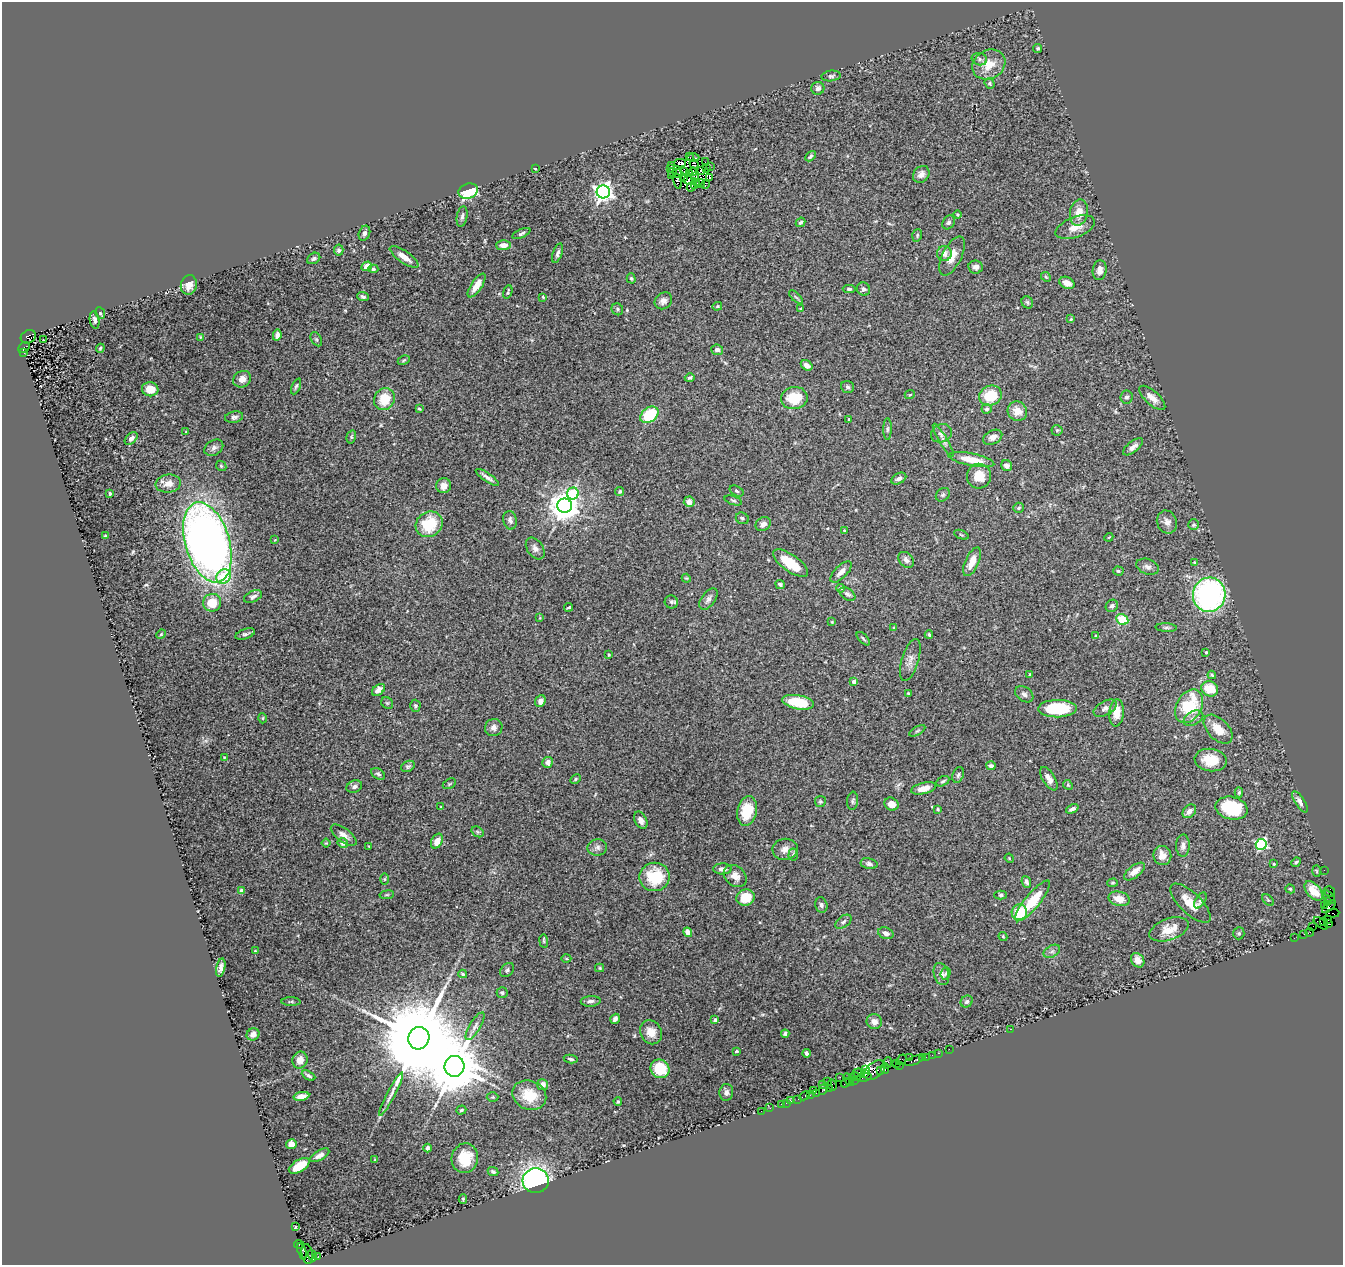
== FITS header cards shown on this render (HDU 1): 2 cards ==
NAXIS1  =                 1341
NAXIS2  =                 1263

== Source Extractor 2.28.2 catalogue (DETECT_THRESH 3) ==
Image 1341 x 1263 px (HDU 1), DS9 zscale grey, 1 PNG px = 1 image px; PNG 1345 x 1267 px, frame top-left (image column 1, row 1263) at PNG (2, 2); each listed source drawn as its Kron ellipse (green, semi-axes under 4 px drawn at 4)
Background 0.561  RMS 0.043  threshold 0.128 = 3 sigma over >= 5 px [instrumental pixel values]
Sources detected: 376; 5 with non-positive FLUX_AUTO (blend fragments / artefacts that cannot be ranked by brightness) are neither listed nor drawn; the other 371 listed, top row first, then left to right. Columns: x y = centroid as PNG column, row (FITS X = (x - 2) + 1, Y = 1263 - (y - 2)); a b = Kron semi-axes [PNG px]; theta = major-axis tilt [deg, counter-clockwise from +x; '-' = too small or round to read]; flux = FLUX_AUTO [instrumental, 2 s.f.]
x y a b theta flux
1038 48 4 4 - 4.3
979 59 8 6 -17 8.5
989 64 17 14 29 55
831 76 10 5 6 6.5
990 84 5 4 - 4.7
818 88 6 6 - 11
810 156 6 3 46 6.3
690 157 2 2 - 3.8
693 158 6 2 0 3.2
705 162 2 2 - 0.91
680 163 6 2 -3 5.6
694 164 5 2 - 3.3
671 165 3 2 - 5.5
710 167 2 2 - 1.8
671 168 3 2 - 2.4
535 169 3 2 - 2.1
706 169 3 2 - 3.2
701 170 2 2 - 2.4
684 171 4 2 - 1.8
672 172 4 4 - 2.1
693 172 4 2 - 3.4
678 173 5 3 - 1.1
689 174 3 2 - 2.3
921 174 9 7 49 14
672 176 4 3 - 14
694 176 4 2 - 2.3
684 178 3 2 - 4.3
709 178 4 2 - 4.1
678 181 7 3 -82 2.4
689 181 6 3 -16 1.9
700 183 4 2 - 3.8
695 184 5 2 - 0.23
705 184 4 2 - 3.3
691 187 4 2 - 0.17
468 191 10 7 20 180
603 192 6 6 - 1600
1079 212 13 9 79 34
957 215 4 4 - 4.1
462 217 10 5 80 7.9
800 222 5 4 - 5.9
949 222 7 5 56 6.9
1075 227 20 10 20 36
364 233 8 5 69 8.5
521 234 10 4 24 5.9
917 235 6 4 72 4.8
504 245 7 5 1 21
339 250 5 5 - 6.5
558 253 10 4 71 8.3
944 253 7 7 - 18
952 256 21 9 63 37
404 257 17 6 -35 30
314 258 7 5 32 6.8
367 266 5 4 - 31
976 267 7 6 - 13
373 269 5 4 - 6.1
1100 270 10 7 83 16
1046 277 5 4 - 3.7
631 278 5 4 - 4.4
1067 283 8 5 -27 26
189 285 10 8 77 29
477 285 14 5 56 35
849 289 6 4 -1 5.8
864 289 7 6 - 8.9
508 292 7 3 73 4.3
363 297 6 4 -21 5.7
543 297 4 3 - 3.1
796 297 8 3 -45 4.4
663 301 9 8 - 17
1027 302 6 5 - 5.5
717 306 5 4 - 3
801 308 4 3 - 2.7
617 309 6 5 - 5.4
100 313 6 5 - 4.5
1071 319 4 4 - 3.4
95 320 9 4 -81 11
277 335 5 4 - 15
28 337 8 6 31 420
200 337 4 4 - 2.7
316 339 7 5 -60 5.3
43 340 3 2 - 2.9
24 347 6 5 - 680
100 348 4 3 - 2.9
717 350 6 5 - 12
24 353 2 2 - 74
404 360 6 3 27 3.5
807 365 6 4 -35 13
690 378 5 4 - 6.5
242 379 9 8 - 21
296 386 8 3 66 4.8
847 387 6 5 - 6.6
150 389 8 7 - 38
910 394 5 3 - 2.5
990 396 11 10 - 92
1126 397 6 6 - 7.5
794 398 13 11 9 92
1152 398 16 6 -41 24
384 399 11 10 - 68
419 409 4 3 - 3.6
987 409 5 5 - 5.1
1017 411 10 9 - 34
649 415 10 7 38 130
234 417 9 5 10 8.7
849 419 4 3 - 2.7
887 429 11 4 89 6.8
1057 430 5 5 - 4.2
186 432 4 3 - 2.6
941 433 11 9 21 13
351 437 7 4 75 4.4
993 437 10 6 26 15
131 439 7 5 45 11
943 440 19 4 -59 11
1133 447 12 5 39 15
214 448 10 7 32 12
971 460 23 6 -11 56
221 466 6 4 -45 4.4
1006 466 6 5 - 9.4
979 476 12 12 - 52
487 477 14 3 -34 11
899 479 8 5 28 9
168 484 13 9 8 25
444 486 7 7 - 23
620 491 4 4 - 4.5
737 491 7 4 -29 4.9
110 493 3 2 - 3.6
573 493 6 6 - 190
943 495 7 6 - 5.9
733 500 9 4 -18 5
689 502 5 5 - 21
565 506 7 7 - 4500
1019 508 5 5 - 5
742 518 7 5 -26 6.3
510 520 9 6 -78 11
1167 522 12 10 -67 20
429 524 14 12 33 120
763 524 8 6 35 14
1194 525 5 5 - 4.5
844 530 4 4 - 2.5
961 535 8 2 -21 2.7
105 536 3 3 - 2.9
1109 537 4 3 - 2.6
275 540 4 4 - 2.3
207 542 41 22 -73 2200
535 548 12 8 -55 15
906 560 9 6 -47 13
972 562 15 6 66 37
790 563 21 8 -35 79
1194 563 4 3 - 3.1
1147 567 12 7 -20 12
1118 571 5 4 - 4.7
841 572 14 6 45 17
224 576 8 6 40 75
686 578 4 3 - 2.7
780 584 5 4 - 6.6
840 588 4 4 - 7.8
847 594 9 5 -33 8.4
1209 595 17 16 - 620
253 597 9 5 24 9.2
708 599 12 7 54 13
671 602 6 6 - 6.3
212 603 9 8 - 56
1112 606 6 5 - 9.7
569 607 4 2 - 3.4
540 618 4 3 - 2.6
1122 619 6 5 - 81
832 622 4 4 - 2.7
894 628 4 3 - 2.6
1166 628 10 3 -3 5.4
161 634 5 4 - 3.3
245 634 10 5 18 7.8
929 635 4 3 - 4.2
1096 636 3 3 - 2.8
863 639 8 3 -46 4.5
1206 652 3 3 - 4.2
609 655 3 3 - 3.7
910 660 22 8 73 22
1030 674 4 3 - 3.6
1212 675 4 3 - 4.2
854 682 4 4 - 19
1210 689 9 7 -24 59
378 690 7 5 38 17
908 693 4 4 - 2.6
1024 694 10 7 -35 9.9
540 701 6 5 - 17
798 702 16 7 -10 110
387 703 6 5 - 4.5
415 706 6 5 - 4.9
1189 706 18 12 62 160
1105 708 13 7 28 13
1057 709 19 8 1 160
1117 713 14 7 86 39
263 718 5 3 - 2.6
1193 718 10 6 29 12
494 727 9 8 - 14
1218 729 17 10 -45 48
917 731 9 3 30 5
224 757 3 2 - 2.1
1211 760 16 11 -8 67
548 762 5 5 - 11
408 766 7 5 28 5.8
991 766 4 3 - 9.3
378 774 7 5 -33 7.2
958 775 8 5 70 6.7
575 779 5 4 - 3.5
1049 779 13 6 -58 17
943 781 7 4 29 5.5
449 784 7 4 30 4
1068 785 5 4 - 3.3
354 787 8 6 21 9.3
924 788 13 5 14 28
1239 793 5 4 - 4.8
820 801 5 5 - 4.2
853 801 9 5 84 6.4
1300 802 12 5 -57 14
891 804 7 6 - 22
441 807 4 2 - 1.9
1231 808 16 11 -12 140
938 809 4 3 - 2.9
1072 809 6 4 24 9
747 811 15 9 79 72
1189 811 8 5 44 15
641 820 9 6 -63 13
478 832 6 5 - 4.1
344 835 15 7 -37 19
437 841 8 5 61 22
326 843 4 4 - 3.1
343 843 5 5 - 12
1261 844 5 5 - 400
368 846 4 2 - 2.2
1183 846 11 6 88 13
597 847 10 8 2 11
785 849 13 10 7 19
793 854 6 4 87 5.2
1162 856 9 9 - 34
1009 858 5 3 - 2.5
1296 862 5 3 - 4.6
869 864 8 5 -11 10
1274 864 3 3 - 2.7
722 869 9 5 2 13
1324 870 2 2 - 5.4
1317 871 5 3 - 3
1134 872 12 6 38 24
735 876 13 9 -39 23
655 877 15 14 - 120
384 879 5 4 - 3.3
1026 882 6 4 -66 7.8
1113 883 5 4 - 3.5
1290 889 5 4 - 4.5
241 891 4 4 - 18
1314 891 11 7 -48 36
1329 891 6 5 - 110
387 895 7 3 8 3.6
1001 895 6 4 -1 5.1
746 897 9 8 - 68
1329 897 8 4 -52 120
1119 899 10 7 -14 35
1200 900 9 4 59 7.4
1268 900 7 4 -44 4.3
1033 901 25 7 50 96
1328 901 4 3 - 79
1190 903 26 10 -44 50
821 905 8 6 -76 7.6
1324 905 3 3 - 470
1329 906 8 3 43 12
1019 912 8 7 - 89
1333 913 6 2 3 44
1328 919 3 3 - 340
1324 921 4 2 - 95
843 922 9 5 35 7
1321 923 8 3 -39 140
1329 924 3 2 - 39
1313 926 2 2 - 54
1169 929 20 10 19 51
688 932 5 4 - 22
1310 932 4 2 - 78
886 933 8 5 -19 13
1239 933 6 5 - 5
1304 934 2 2 - 15
1003 936 5 3 - 3.7
1294 938 2 2 - 26
544 941 7 4 -83 4
255 951 3 3 - 2.6
1052 951 9 5 29 9.4
566 959 5 3 - 2.6
1138 960 8 6 -55 20
221 968 9 4 77 12
600 968 4 4 - 3.5
507 970 8 5 50 6.7
946 973 6 5 - 5.2
463 974 4 3 - 4.3
941 974 11 7 -72 18
502 993 5 5 - 6
591 1001 10 5 5 11
291 1002 9 3 -2 4.7
967 1002 6 5 - 7.6
615 1019 5 4 - 8.3
715 1020 4 4 - 8.1
874 1022 8 7 - 17
475 1026 15 5 58 13
1010 1029 3 2 - 31
651 1032 12 10 -60 30
253 1034 6 5 - 17
785 1034 4 3 - 5.7
419 1038 11 10 - 66000
949 1049 2 2 - 31
736 1051 3 3 - 5.9
806 1053 4 3 - 6.9
938 1053 3 2 - 72
932 1055 2 2 - 34
909 1057 4 3 - 75
922 1057 4 2 - 77
926 1057 2 2 - 58
571 1059 7 3 -11 6.1
300 1060 8 7 - 24
902 1060 6 2 52 79
914 1061 9 3 20 180
888 1063 6 2 71 100
896 1064 2 2 - 30
900 1065 3 2 - 31
454 1066 10 10 - 21000
660 1069 9 9 - 97
865 1069 4 3 - 62
885 1069 5 4 - 40
875 1070 12 7 41 800
881 1070 4 3 - 120
858 1073 5 3 - 260
864 1073 3 2 - 83
308 1076 7 4 -29 7.7
840 1077 2 2 - 20
855 1077 6 4 3 130
864 1077 8 3 13 230
849 1079 7 3 -57 210
854 1080 4 2 - 71
828 1081 2 2 - 85
845 1083 5 3 - 89
823 1084 3 3 - 36
542 1085 5 5 - 20
832 1085 5 3 - 110
829 1088 2 2 - 25
823 1090 5 4 - 230
813 1091 3 2 - 83
726 1092 8 7 - 11
816 1093 3 2 - 64
391 1094 24 3 62 16
529 1095 17 14 -22 82
811 1095 3 2 - 26
301 1096 8 4 10 18
804 1096 5 3 - 120
493 1097 6 4 0 3.7
798 1099 2 2 - 17
618 1101 4 3 - 3.4
791 1101 4 3 - 130
786 1103 2 2 - 19
781 1104 2 2 - 40
770 1108 2 2 - 13
461 1110 5 4 - 4.2
761 1111 2 2 - 7.7
291 1144 5 5 - 24
428 1148 4 3 - 7.9
320 1155 11 5 30 15
465 1158 15 13 78 80
375 1160 4 4 - 3.4
299 1166 11 6 32 48
493 1172 5 4 - 5.7
536 1181 13 12 - 730
463 1199 5 4 - 3.3
295 1227 3 3 - 3.6
299 1244 5 3 - 110
302 1251 8 3 -72 260
307 1254 10 5 -79 830
312 1255 6 3 -71 290
318 1257 3 2 - 41
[5 non-positive-flux detections neither listed nor drawn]